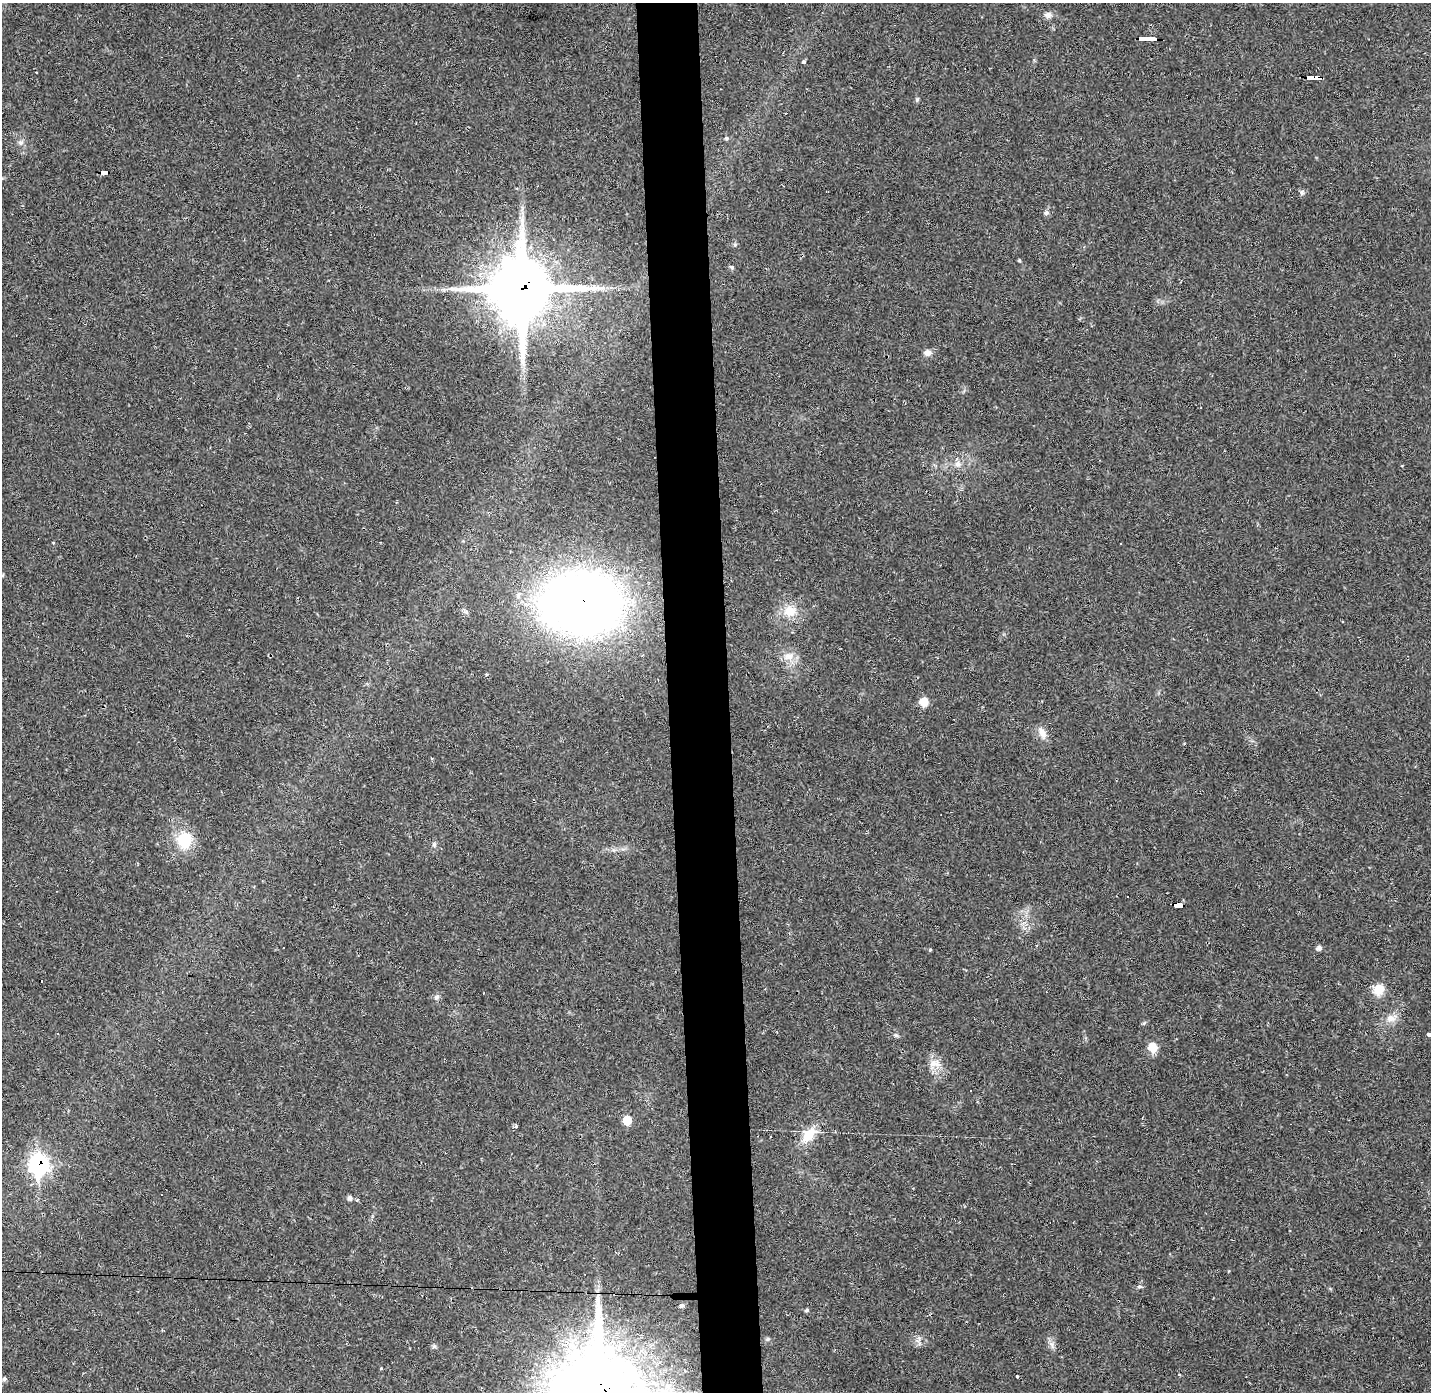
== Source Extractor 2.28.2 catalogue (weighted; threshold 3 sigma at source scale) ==
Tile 5 of 3 x 3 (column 2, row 2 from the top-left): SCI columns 1429-2857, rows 1432-2821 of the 4285 x 4255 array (HDU 1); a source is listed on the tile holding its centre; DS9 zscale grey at full resolution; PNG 1433 x 1394 px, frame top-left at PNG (2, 3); no overlay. Shown black and unused: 4% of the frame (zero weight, under 2 of 3 exposures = <1% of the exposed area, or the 3 px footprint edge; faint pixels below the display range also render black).
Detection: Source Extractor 2.28.2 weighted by HDU 2 'WHT'; one run over the whole footprint, this tile lists its part. Background 0.0431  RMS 0.0043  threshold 0.0193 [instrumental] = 3 sigma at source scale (4.5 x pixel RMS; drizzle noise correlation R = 1.50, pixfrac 1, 0.05/0.05 arcsec/px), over >= 5 px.
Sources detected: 53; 7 cosmic-ray / hot-pixel residue — not listed; the other 46 listed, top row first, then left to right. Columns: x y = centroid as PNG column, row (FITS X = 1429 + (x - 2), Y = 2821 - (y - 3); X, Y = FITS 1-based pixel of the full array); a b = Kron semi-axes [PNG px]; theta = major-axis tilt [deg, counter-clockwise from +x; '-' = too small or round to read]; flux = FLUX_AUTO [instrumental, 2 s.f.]
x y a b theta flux
1048 15 10 9 - 2
1148 38 18 3 -3 120
803 62 4 3 - 0.82
1314 77 16 4 -3 130
726 138 6 4 -14 0.73
21 142 7 7 - 1.4
104 172 7 4 -3 29
1302 192 8 4 -82 0.83
1046 213 7 6 - 1.2
1019 260 4 3 - 0.55
732 267 7 5 -42 0.66
523 289 23 20 -87 2700
927 353 9 8 - 2.1
958 464 9 8 - 2.2
581 603 53 39 0 480
790 611 19 16 -16 7.6
789 657 14 9 5 3.9
923 702 7 7 - 6.9
1042 733 16 9 -65 3.3
432 758 4 3 - 0.42
184 840 22 21 - 13
434 844 8 4 75 0.86
1178 905 10 3 -3 120
1319 948 6 5 - 1.3
930 950 4 3 - 0.39
1379 989 14 13 - 5.7
483 993 2 2 - 0.24
436 997 8 6 44 1.3
1391 1018 12 10 -5 3.3
1429 1034 4 3 - 1.3
896 1035 7 5 -20 0.81
1153 1047 8 7 - 9.5
935 1063 18 11 -2 4.6
627 1120 7 7 - 7.3
516 1126 5 4 - 0.84
809 1135 23 13 44 9
39 1165 11 9 -81 120
350 1198 7 5 -63 1.1
1140 1286 8 4 0 0.72
682 1306 6 5 - 0.91
807 1310 6 4 18 0.65
768 1339 5 5 - 0.62
1052 1345 11 5 -64 1.5
434 1346 6 6 - 0.76
1017 1376 3 3 - 0.57
4 1379 6 5 - 0.79
Overlapping masked pixels (flux is a lower limit): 7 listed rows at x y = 1148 38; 1314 77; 104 172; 523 289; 581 603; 1178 905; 39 1165
Isophote crosses this tile's border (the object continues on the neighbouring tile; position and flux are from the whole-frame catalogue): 1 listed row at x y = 1429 1034
Unlisted compact peaks at least as high as the median listed source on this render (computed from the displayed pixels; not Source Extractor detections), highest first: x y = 917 99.